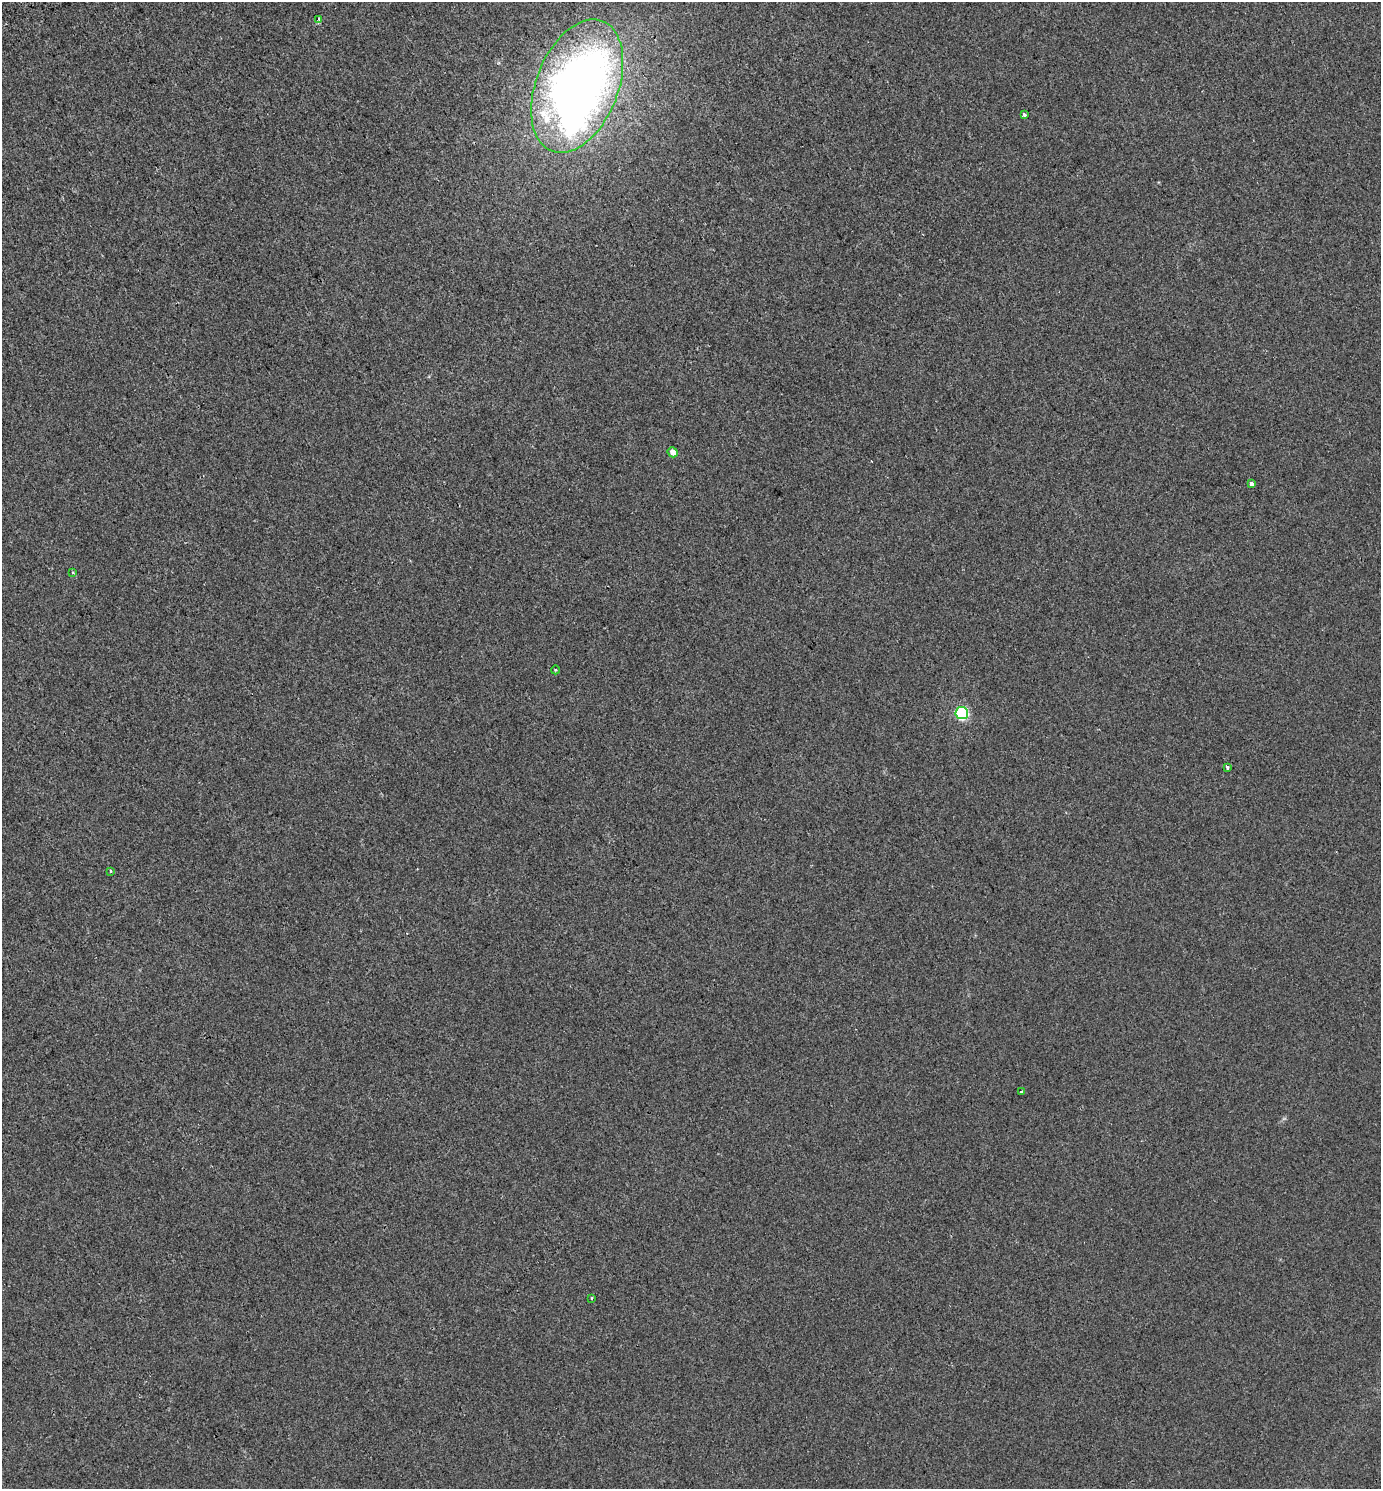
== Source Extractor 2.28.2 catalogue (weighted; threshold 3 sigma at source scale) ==
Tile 11 of 4 x 4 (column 3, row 3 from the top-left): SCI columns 3034-4412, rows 1549-3035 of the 6007 x 6078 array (HDU 1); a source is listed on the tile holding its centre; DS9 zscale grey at full resolution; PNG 1383 x 1491 px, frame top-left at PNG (2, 2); each listed source drawn as its Kron ellipse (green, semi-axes under 4 px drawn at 4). Shown black and unused: <1% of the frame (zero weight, under 2 of 3 exposures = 4% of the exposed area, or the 3 px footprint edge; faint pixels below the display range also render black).
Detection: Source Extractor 2.28.2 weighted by HDU 2 'WHT'; one run over the whole footprint, this tile lists its part. Background 4.72e-04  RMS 0.0047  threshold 0.0213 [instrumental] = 3 sigma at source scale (4.5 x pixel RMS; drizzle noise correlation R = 1.50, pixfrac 1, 0.0396/0.0396 arcsec/px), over >= 5 px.
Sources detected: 14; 1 inside a brighter object's white glare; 1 cosmic-ray / hot-pixel residue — neither listed nor drawn; the other 12 listed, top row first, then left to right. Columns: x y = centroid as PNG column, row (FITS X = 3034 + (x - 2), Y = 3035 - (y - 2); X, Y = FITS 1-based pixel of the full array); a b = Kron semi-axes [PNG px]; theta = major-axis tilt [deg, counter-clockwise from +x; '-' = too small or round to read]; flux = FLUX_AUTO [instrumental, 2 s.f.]
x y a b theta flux
319 19 4 3 - 1
577 86 70 41 68 390
1024 115 3 3 - 2.3
673 452 5 5 - 2.9
1251 484 4 3 - 3.9
73 573 3 2 - 0.56
555 670 4 3 - 0.34
962 713 6 6 - 52
1227 767 4 3 - 2.8
111 871 4 3 - 0.68
1021 1091 3 3 - 2.4
592 1298 4 3 - 0.4